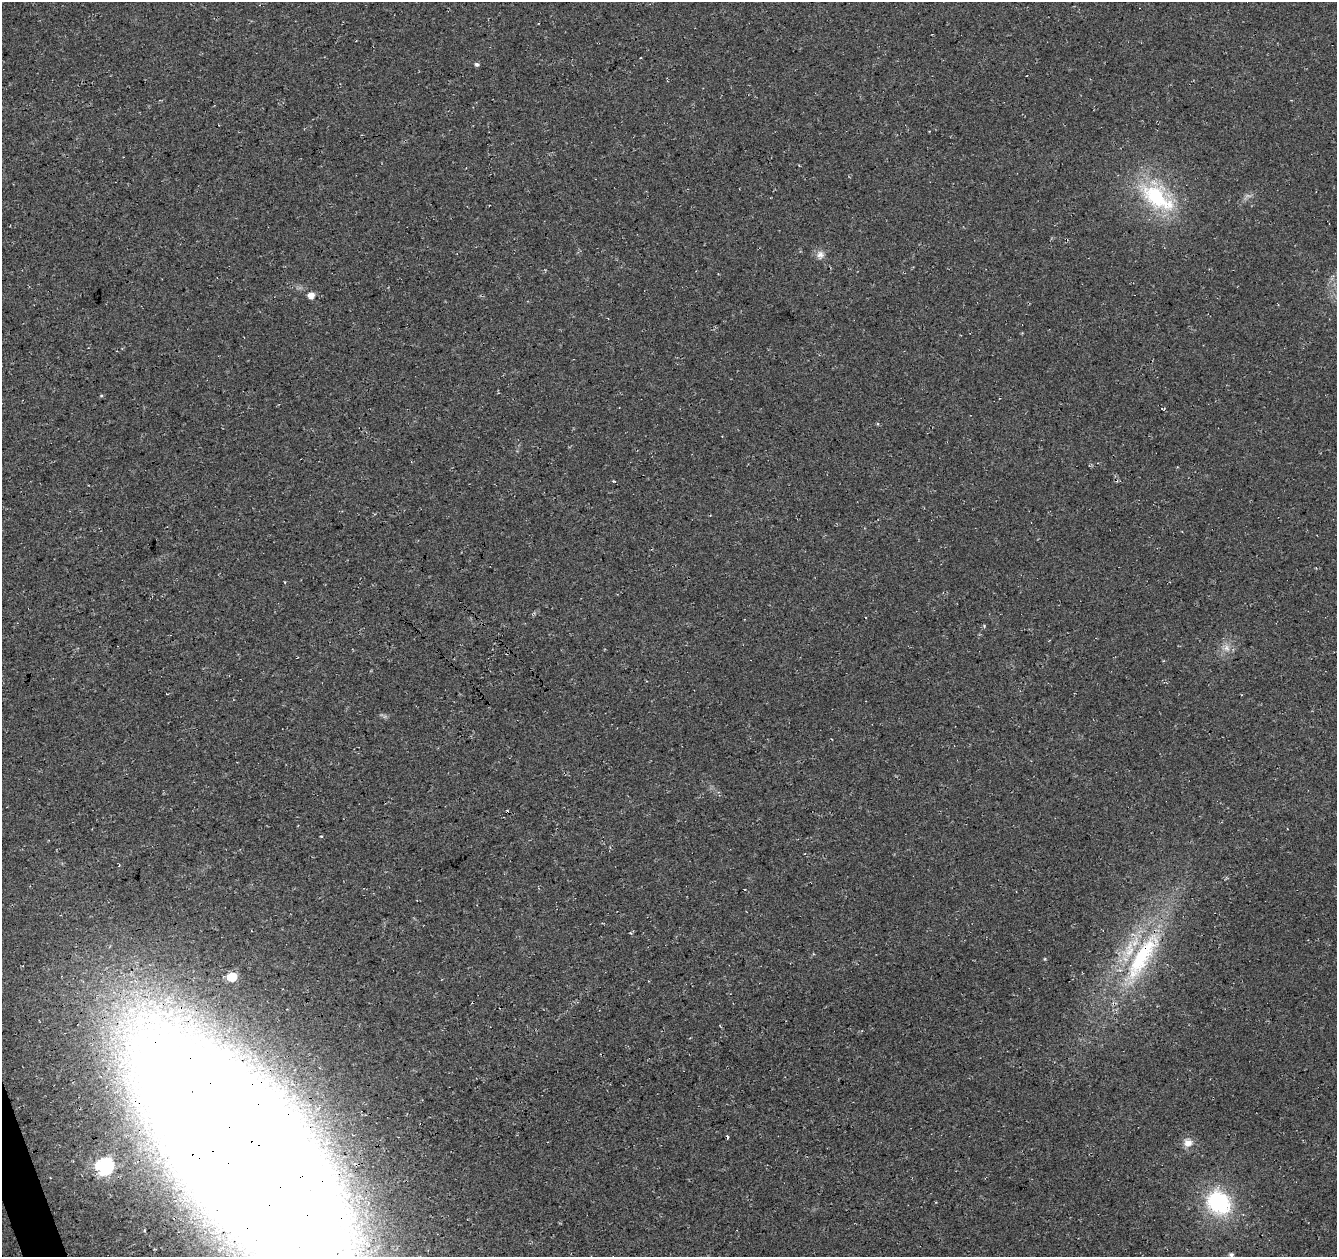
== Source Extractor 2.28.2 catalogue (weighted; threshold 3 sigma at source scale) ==
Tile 7 of 4 x 4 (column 3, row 2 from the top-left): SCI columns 2724-4058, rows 2593-3847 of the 5449 x 5237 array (HDU 1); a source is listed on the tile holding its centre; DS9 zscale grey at full resolution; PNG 1339 x 1259 px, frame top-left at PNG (2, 2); no overlay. Shown black and unused: <1% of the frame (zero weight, under 3 of 4 exposures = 5% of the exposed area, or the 3 px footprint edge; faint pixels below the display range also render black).
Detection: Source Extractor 2.28.2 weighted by HDU 2 'WHT'; one run over the whole footprint, this tile lists its part. Background 0.0307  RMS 0.0081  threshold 0.0362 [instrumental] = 3 sigma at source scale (4.5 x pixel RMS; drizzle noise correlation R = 1.50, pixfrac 1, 0.0396/0.0396 arcsec/px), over >= 5 px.
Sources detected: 17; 1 too faint to see at this stretch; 3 cosmic-ray / hot-pixel residue — not listed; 1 inside a brighter listed object's ellipse — not listed separately; the other 12 listed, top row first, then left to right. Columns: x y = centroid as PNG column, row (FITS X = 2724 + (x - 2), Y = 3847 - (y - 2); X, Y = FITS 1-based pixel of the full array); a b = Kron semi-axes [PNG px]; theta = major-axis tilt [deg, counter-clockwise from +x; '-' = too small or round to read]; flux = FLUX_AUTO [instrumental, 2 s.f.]
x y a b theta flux
477 64 5 5 - 1.8
1157 197 48 26 -38 72
820 255 11 9 74 4.7
311 295 6 6 - 6.4
101 396 5 3 - 0.77
1142 957 87 23 59 100
232 977 6 5 - 29
1188 1143 12 11 - 6.6
245 1152 177 65 -52 6300
104 1166 7 7 - 230
1218 1202 33 27 -45 66
1231 1255 6 5 - 1.9
Overlapping masked pixels (flux is a lower limit): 2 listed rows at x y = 1142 957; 245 1152
Isophote crosses this tile's border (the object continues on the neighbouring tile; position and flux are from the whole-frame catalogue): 1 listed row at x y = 245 1152
Unlisted compact peaks at least as high as the median listed source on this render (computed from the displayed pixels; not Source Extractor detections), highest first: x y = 614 481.